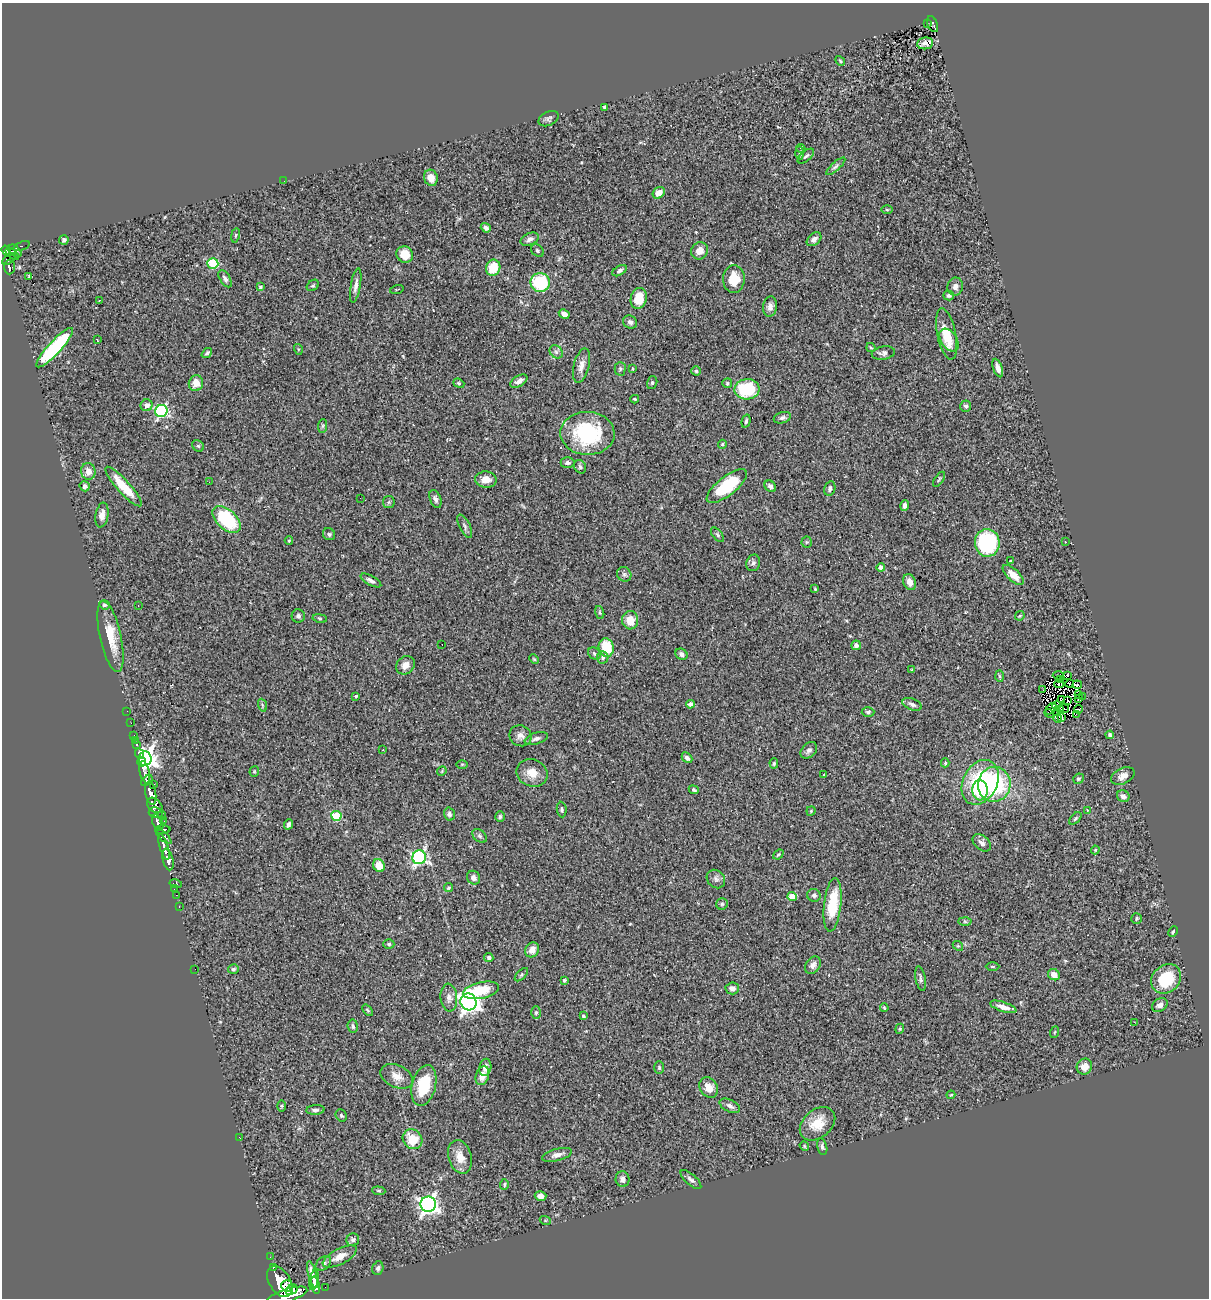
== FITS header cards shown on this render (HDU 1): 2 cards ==
NAXIS1  =                 1207
NAXIS2  =                 1296

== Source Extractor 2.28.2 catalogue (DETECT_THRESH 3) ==
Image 1207 x 1296 px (HDU 1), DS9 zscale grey, 1 PNG px = 1 image px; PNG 1211 x 1300 px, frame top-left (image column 1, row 1296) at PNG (2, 3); each listed source drawn as its Kron ellipse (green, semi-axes under 4 px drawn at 4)
Background 0.606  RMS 0.052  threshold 0.156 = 3 sigma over >= 5 px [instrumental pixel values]
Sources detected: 293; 5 with non-positive FLUX_AUTO (blend fragments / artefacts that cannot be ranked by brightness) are neither listed nor drawn; the other 288 listed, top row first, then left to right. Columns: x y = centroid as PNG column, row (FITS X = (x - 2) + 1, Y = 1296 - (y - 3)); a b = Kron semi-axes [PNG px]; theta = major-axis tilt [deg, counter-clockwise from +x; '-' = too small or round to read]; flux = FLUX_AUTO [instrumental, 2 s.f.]
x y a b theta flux
927 23 3 2 - 4.3
933 24 8 5 -67 88
925 43 8 6 8 17
840 61 5 4 - 4.1
605 107 4 3 - 11
548 119 10 7 27 10
801 148 5 3 - 4.7
799 153 7 4 -89 6.5
806 156 10 5 41 7.9
836 166 12 4 42 8.9
431 178 8 6 -72 32
284 181 3 2 - 3
659 193 6 5 - 33
887 210 6 4 -1 3.4
486 228 5 4 - 11
235 235 7 4 80 4.8
530 239 9 6 23 14
814 239 8 5 41 14
64 240 5 4 - 9.1
21 246 9 4 20 35
6 251 5 4 - 200
15 251 7 5 -42 210
537 251 7 5 -47 6.9
699 251 9 8 - 30
12 254 8 3 -38 220
405 255 8 8 - 53
9 259 8 4 40 100
213 263 5 5 - 200
9 267 7 5 90 100
493 268 8 7 - 81
620 271 8 4 30 9.9
29 277 4 2 - 3.8
225 279 9 5 -58 10
734 279 14 11 87 65
540 282 10 9 - 230
313 285 7 5 39 5.4
356 285 17 5 80 20
955 286 9 8 - 19
260 287 3 3 - 4.5
397 289 7 2 15 3.6
949 295 5 5 - 7.4
639 298 10 8 75 69
99 300 3 2 - 4.4
770 306 10 7 82 17
564 314 5 4 - 19
630 322 7 6 - 10
947 334 26 9 -78 76
97 340 3 2 - 4.3
949 340 12 8 -57 25
871 347 5 3 - 4.2
55 348 26 6 47 390
298 349 5 3 - 4.3
556 352 7 6 - 9.8
207 353 6 4 41 6.3
883 353 11 6 10 13
581 366 18 7 76 26
998 368 9 4 -71 18
620 369 7 5 89 6.2
632 369 3 2 - 2.8
696 371 4 4 - 5.2
519 381 9 5 31 17
196 383 8 7 - 37
459 383 6 4 -21 4.8
652 383 7 5 75 6
727 383 5 5 - 5.7
747 389 12 10 4 190
635 399 4 3 - 3.5
147 405 6 6 - 19
966 406 5 5 - 7.5
161 411 6 6 - 510
782 418 9 5 16 10
746 421 7 4 74 6.6
323 426 7 4 88 5.6
587 433 27 21 -3 300
722 444 4 4 - 3.9
198 446 6 5 - 6.4
567 462 7 5 0 11
580 467 7 5 -59 7.8
88 471 8 7 - 32
939 479 8 3 57 5.1
486 480 11 8 -1 36
209 482 2 2 - 1.5
85 486 5 5 - 14
123 486 26 6 -48 100
727 486 24 9 38 200
770 486 6 5 - 13
830 489 7 5 76 12
360 498 2 2 - 1.9
435 499 9 5 -69 11
389 502 6 5 - 6
905 506 5 4 - 13
102 515 12 6 80 23
227 520 17 10 -43 250
465 526 12 5 -63 11
329 534 6 5 - 8
717 535 9 4 -50 6.7
289 541 4 4 - 3.8
807 542 5 5 - 4.9
1065 542 3 2 - 5.3
987 543 14 12 -84 290
1010 561 3 3 - 4.3
753 563 8 7 - 13
881 567 4 4 - 15
624 574 8 7 - 9.3
1013 575 13 6 -43 36
371 581 11 4 -28 13
910 582 8 6 -68 26
815 589 3 3 - 4.5
105 605 5 4 - 6.2
138 605 2 2 - 1.8
600 612 7 4 -72 5.5
298 616 6 6 - 9.3
1020 616 5 3 - 3.2
320 618 7 3 -9 4.7
630 620 9 8 - 50
110 636 36 10 -77 91
442 644 2 2 - 1.6
856 645 5 4 - 14
606 647 9 7 -78 120
594 653 7 5 -41 7.7
681 654 6 5 - 13
603 657 6 6 - 7.6
534 659 5 3 - 3.4
405 665 10 8 42 24
912 670 4 4 - 3.9
1058 675 5 3 - 6.6
1067 675 2 2 - 3.2
999 676 6 4 -88 4.6
1061 679 3 2 - 1.8
1059 684 5 2 - 5.7
1070 684 4 3 - 5
1077 685 5 3 - 9.8
1043 690 2 2 - 4.7
1079 695 3 2 - 4.8
356 696 4 3 - 7
1082 697 2 2 - 3.2
1062 699 3 2 - 1.1
1078 699 4 2 - 2.3
1068 701 3 3 - 11
690 704 4 4 - 10
912 704 10 5 -22 13
262 705 6 4 -71 5.6
1057 705 5 2 - 4.5
1064 708 5 2 - 1.9
1051 709 7 3 50 3.2
1060 709 3 2 - 1
1078 709 4 2 - 15
127 711 2 2 - 5.9
868 712 6 5 - 6.7
1049 713 5 2 - 3.4
1076 714 4 2 - 3.7
1061 717 3 3 - 4.8
1058 718 4 2 - 4.3
131 723 2 2 - 6.1
134 735 2 2 - 4.3
1110 735 4 4 - 8.7
521 736 11 10 - 22
536 738 12 5 17 14
135 740 3 2 - 5.2
137 745 3 3 - 32
383 750 3 3 - 4.4
809 750 9 7 47 13
139 754 6 4 -65 150
687 758 6 4 -45 11
145 759 7 6 - 2500
141 762 5 3 - 580
774 763 5 4 - 4.6
945 763 4 4 - 4.2
462 764 5 3 - 3.4
254 771 5 5 - 4.2
442 771 5 4 - 3.1
145 772 11 5 -76 540
532 773 16 13 -21 48
824 775 4 2 - 2.6
1123 776 12 8 25 24
1078 779 5 5 - 5.3
147 780 6 4 40 250
980 782 24 17 63 300
153 784 4 2 - 71
994 784 17 16 - 310
694 790 5 4 - 5.6
980 790 10 8 -86 63
151 793 12 5 -81 940
1123 796 6 5 - 14
155 805 9 6 -45 470
562 810 8 5 -85 6.9
1087 810 4 3 - 2
811 811 5 4 - 4.3
156 813 7 5 -16 160
449 814 6 5 - 8.2
162 816 4 3 - 98
336 816 5 5 - 180
500 817 5 4 - 6.1
1075 818 7 4 45 6.2
164 821 3 2 - 8.3
158 823 9 5 -66 350
288 824 5 3 - 9.9
163 830 8 4 2 230
163 836 10 4 -45 180
479 836 8 5 -41 8.1
982 843 10 7 -40 14
164 847 13 4 -73 460
1095 850 4 4 - 3.7
778 855 6 3 40 4.3
419 857 7 6 - 730
168 859 11 5 -77 770
379 866 7 5 -62 64
474 878 7 6 - 16
716 879 10 8 -47 15
176 883 6 3 -13 35
449 888 4 4 - 5.4
174 889 2 2 - 7.1
176 895 2 2 - 2.4
814 895 7 6 - 10
792 897 4 4 - 77
722 904 6 5 - 6.1
833 905 27 8 84 160
179 906 3 2 - 11
1136 918 5 5 - 5.4
965 921 6 4 -2 5.1
1173 932 5 3 - 4.1
389 944 5 4 - 5.5
958 946 6 4 -41 5
532 950 8 6 54 31
489 958 4 4 - 9.2
813 965 9 7 57 15
993 966 7 3 0 4.3
195 969 2 2 - 140
233 969 5 4 - 6.3
521 975 8 4 45 5.7
1054 975 6 5 - 34
921 979 12 5 -79 9.3
1166 979 16 13 43 150
564 980 4 4 - 5.5
732 988 7 6 - 15
481 990 18 8 12 120
449 998 14 8 -85 20
468 1002 8 8 - 1800
1160 1005 8 6 30 17
1003 1007 13 5 -18 24
884 1008 4 3 - 3.9
368 1010 6 4 -50 4.9
536 1013 6 5 - 5.9
583 1016 3 3 - 6.7
1134 1022 2 2 - 27
353 1026 6 5 - 7.5
900 1029 5 4 - 4.3
1055 1032 6 3 70 4.1
485 1067 9 6 78 18
1084 1067 8 7 - 36
659 1068 6 5 - 5.4
397 1076 17 11 -25 33
482 1076 9 6 71 34
424 1085 21 12 76 130
709 1087 11 8 -58 34
951 1095 4 3 - 3.5
282 1106 6 4 89 4.1
730 1106 11 6 -27 15
315 1110 9 5 4 8.8
341 1115 6 5 - 5.9
817 1124 20 14 40 69
240 1138 3 2 - 20
412 1139 10 9 - 78
804 1146 5 4 - 4
822 1147 8 5 -78 8.3
557 1155 15 6 14 22
460 1157 17 11 -74 45
622 1179 8 7 - 18
691 1180 13 5 -41 12
504 1184 5 4 - 5
379 1191 6 4 -5 4.9
540 1196 6 5 - 20
428 1204 8 7 - 1500
545 1220 5 3 - 3.8
353 1240 6 6 - 10
340 1256 19 7 27 38
270 1257 2 2 - 4.7
323 1263 9 6 40 10
273 1267 3 3 - 61
378 1268 7 5 73 8.7
312 1274 14 4 -75 43
314 1280 10 3 79 15
280 1281 17 10 -58 2000
315 1285 9 3 -79 29
287 1286 6 5 - 490
325 1287 2 2 - 2.4
291 1290 6 4 33 500
287 1295 21 6 17 1500
At the frame edge (FLAGS 8, measured only in part): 1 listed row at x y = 287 1295
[5 non-positive-flux detections neither listed nor drawn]